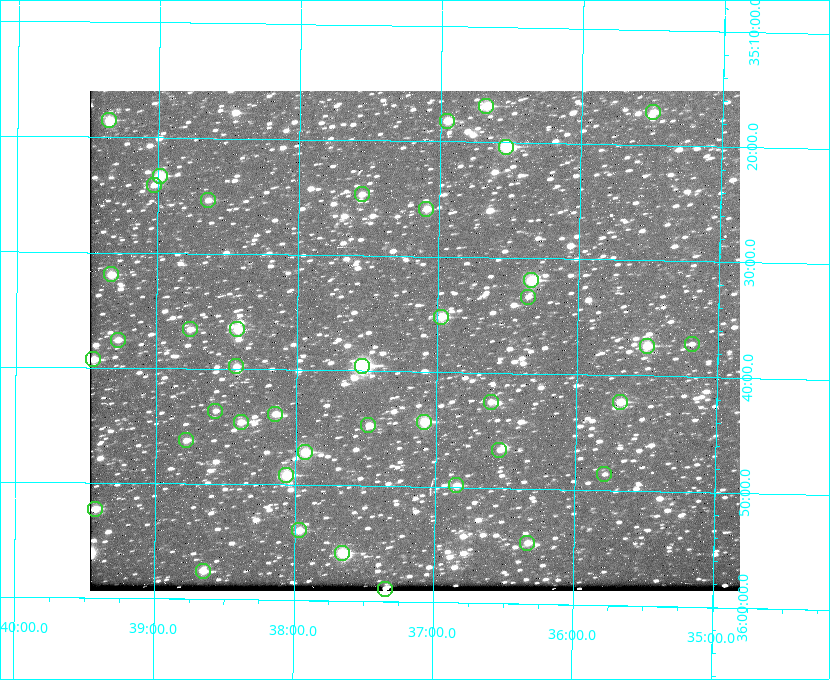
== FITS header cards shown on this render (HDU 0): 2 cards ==
NAXIS1  =                  650 / Width of table row in bytes
NAXIS2  =                  500 / Number of rows in table

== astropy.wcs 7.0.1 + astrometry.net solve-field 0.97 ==
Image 650 x 500 px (HDU 0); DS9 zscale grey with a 90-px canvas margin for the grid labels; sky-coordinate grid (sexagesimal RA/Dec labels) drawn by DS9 from the SOLVED WCS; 41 Tycho-2 reference stars matched to detected sources circled (green)
Header WCS: none
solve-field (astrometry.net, Tycho-2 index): SOLVED blind (the file carries no WCS)
Solved WCS: RA---TAN-SIP/DEC--TAN-SIP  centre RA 18:37:10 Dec +35:37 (279.29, +35.62 deg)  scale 5.21 arcsec/px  FOV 56.5' x 43.4'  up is +179 deg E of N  parity flipped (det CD > 0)
(file carries no celestial WCS; the grid is the blind solution)
Tycho-2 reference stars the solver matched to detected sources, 41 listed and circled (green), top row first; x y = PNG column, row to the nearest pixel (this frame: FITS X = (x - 90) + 1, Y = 500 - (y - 91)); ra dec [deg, ICRS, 3 dp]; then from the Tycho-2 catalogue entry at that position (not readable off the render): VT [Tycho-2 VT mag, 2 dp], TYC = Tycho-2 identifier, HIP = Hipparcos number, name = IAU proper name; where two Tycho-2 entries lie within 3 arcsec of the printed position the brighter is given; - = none
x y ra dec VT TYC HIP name
486 106 279.169 +35.281 10.53 2645-756-1 - -
653 112 278.873 +35.286 11.83 2632-1249-1 - -
109 120 279.838 +35.309 10.90 2645-842-1 - -
447 121 279.238 +35.303 11.12 2645-808-1 - -
506 147 279.134 +35.339 9.91 2645-980-1 - -
160 176 279.747 +35.388 10.29 2645-648-1 - -
154 185 279.758 +35.402 11.51 2645-674-1 - -
362 194 279.388 +35.411 11.24 2645-612-1 - -
208 200 279.661 +35.423 11.63 2645-537-1 - -
426 209 279.273 +35.431 11.09 2645-464-1 - -
111 274 279.832 +35.532 10.61 2645-711-1 - -
531 280 279.085 +35.532 9.84 2645-710-1 - -
528 297 279.089 +35.556 12.25 2645-664-1 - -
441 317 279.243 +35.587 11.11 2645-606-1 - -
190 329 279.691 +35.610 11.17 2645-563-1 - -
237 329 279.606 +35.610 10.50 2645-565-1 - -
118 340 279.819 +35.626 11.93 2649-62-1 - -
692 344 278.797 +35.620 11.98 2632-1285-1 - -
647 346 278.877 +35.623 10.37 2632-1282-1 - -
93 359 279.862 +35.655 10.83 2649-120-1 - -
236 366 279.608 +35.663 11.57 2649-139-1 - -
362 366 279.382 +35.660 8.88 2649-136-1 91311 -
491 402 279.153 +35.708 11.59 2649-53-1 - -
620 402 278.922 +35.705 10.37 2636-96-1 - -
215 411 279.644 +35.727 11.73 2649-34-1 - -
275 414 279.537 +35.731 11.00 2649-31-1 - -
241 422 279.598 +35.743 11.39 2649-19-1 - -
424 422 279.271 +35.739 10.27 2649-22-1 - -
368 425 279.370 +35.745 11.39 2649-20-1 - -
186 440 279.695 +35.771 11.56 2649-1228-1 - -
499 450 279.136 +35.778 11.49 2649-1247-1 - -
305 452 279.483 +35.786 9.96 2649-1276-1 - -
604 474 278.947 +35.810 12.41 2636-73-1 - -
286 475 279.516 +35.819 10.07 2649-1464-1 - -
456 485 279.212 +35.831 10.99 2649-1529-1 - -
95 509 279.857 +35.871 10.88 2649-1588-1 - -
299 530 279.492 +35.899 10.86 2649-1492-1 - -
527 543 279.083 +35.912 11.42 2649-1448-1 - -
342 553 279.414 +35.931 10.32 2649-1381-1 - -
203 571 279.662 +35.960 11.12 2649-1270-1 - -
385 589 279.337 +35.982 10.50 2649-1232-1 - -